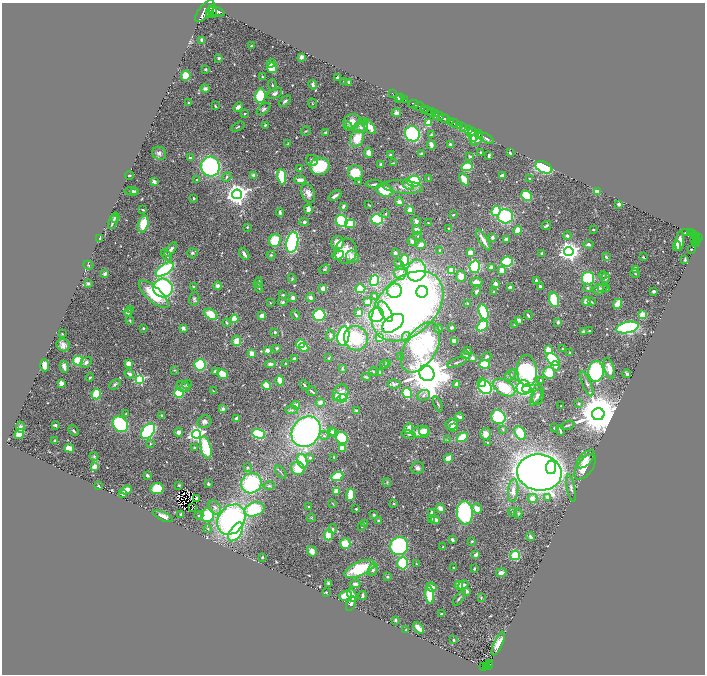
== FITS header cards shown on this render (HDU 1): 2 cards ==
NAXIS1  =                 1405
NAXIS2  =                 1344

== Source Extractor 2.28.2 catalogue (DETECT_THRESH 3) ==
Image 1405 x 1344 px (HDU 1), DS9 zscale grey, zoomed out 1/2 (1 PNG px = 2 x 2 image px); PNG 707 x 676 px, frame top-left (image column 1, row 1343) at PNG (2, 3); each listed source drawn as its Kron ellipse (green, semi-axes under 4 px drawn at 4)
Background 0.777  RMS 0.024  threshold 0.0719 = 3 sigma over >= 5 px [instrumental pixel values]
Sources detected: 635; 19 cannot appear on this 1/2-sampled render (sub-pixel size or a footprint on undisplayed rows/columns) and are neither listed nor drawn; of the other 616, the 500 brightest by FLUX_AUTO listed and drawn (116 fainter detections omitted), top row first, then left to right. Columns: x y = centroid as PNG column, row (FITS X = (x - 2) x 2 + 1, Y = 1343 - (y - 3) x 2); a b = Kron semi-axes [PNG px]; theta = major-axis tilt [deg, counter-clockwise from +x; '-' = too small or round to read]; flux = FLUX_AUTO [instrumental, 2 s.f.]
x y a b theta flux
205 11 13 6 51 5300
213 11 6 2 -72 1400
217 11 8 4 -21 2900
210 12 5 3 - 1500
202 40 3 2 - 11
251 46 2 2 - 5.9
301 57 3 2 - 21
219 58 2 2 - 8.3
271 63 4 3 - 12
272 68 5 5 - 110
205 69 2 2 - 5.8
186 76 5 4 - 59
262 77 4 3 - 4.4
338 78 3 3 - 15
344 81 3 3 - 4.2
349 82 3 2 - 19
272 85 6 3 -70 6.7
313 85 5 3 - 12
205 88 4 4 - 16
275 93 8 4 29 16
392 93 2 1 - 25
260 96 7 5 81 190
400 97 2 1 - 21
398 99 4 2 - 18
405 100 2 1 - 28
285 101 7 3 45 11
188 103 3 2 - 6
312 103 5 2 - 3.7
413 104 5 2 - 1400
215 106 3 2 - 7.3
238 107 5 4 - 26
419 107 5 2 - 1300
264 109 8 4 39 13
425 110 3 2 - 260
428 110 2 1 - 150
431 112 5 2 - 510
396 113 4 4 - 22
245 114 2 2 - 3.3
435 114 3 1 - 380
438 116 6 3 2 650
444 119 6 2 -22 2000
352 121 8 7 - 51
365 121 3 2 - 110
451 122 2 2 - 420
428 123 4 3 - 100
454 123 4 2 - 1100
265 125 3 2 - 7
460 125 3 2 - 350
238 127 7 2 28 5.8
348 127 5 4 - 6
361 127 7 6 - 23
369 127 8 5 -53 78
464 127 2 1 - 110
468 129 3 2 - 75
306 131 5 2 - 4.6
472 131 2 1 - 50
325 133 3 3 - 10
412 134 8 7 - 450
478 134 3 1 - 27
431 135 3 3 - 7.8
473 135 7 5 -73 130
357 138 9 6 66 93
486 138 9 3 -26 16
476 139 7 5 49 42
288 144 4 2 - 4.2
450 144 2 2 - 19
431 145 5 3 - 18
159 153 7 6 - 16
369 153 5 3 - 26
481 153 3 2 - 5.9
510 153 2 2 - 7.6
421 154 4 3 - 10
390 155 3 3 - 8.6
489 155 3 2 - 14
470 156 4 3 - 5
190 158 2 2 - 9.9
312 161 6 5 - 14
393 163 4 3 - 4.2
381 164 3 3 - 11
320 166 10 8 13 230
210 167 10 9 - 760
467 167 6 4 13 160
544 167 9 5 -23 440
300 168 2 2 - 9.2
355 173 8 7 - 130
129 175 4 2 - 3.9
253 175 3 3 - 10
502 176 3 3 - 34
226 177 5 4 - 9.6
282 177 7 4 -81 170
428 179 3 2 - 3.6
464 179 7 4 -60 67
530 179 4 2 - 5.4
196 180 3 2 - 4.8
300 180 6 3 0 29
359 181 2 2 - 8.3
414 181 6 5 - 310
154 182 3 3 - 29
374 184 8 2 2 13
408 185 6 4 -40 19
403 187 20 6 -5 52
385 190 8 6 -18 130
132 191 7 3 -6 19
135 191 3 3 - 8.6
597 192 4 3 - 44
308 193 10 6 -68 33
237 194 5 5 - 3900
335 196 7 3 32 18
526 196 5 5 - 210
194 198 3 2 - 8.7
399 202 4 4 - 21
619 204 3 2 - 18
369 205 3 1 - 3.3
343 206 4 2 - 13
308 209 4 2 - 50
143 210 3 2 - 7.5
410 210 4 4 - 53
496 211 5 4 - 210
280 213 4 3 - 11
386 214 3 3 - 3.9
453 215 3 2 - 4.8
505 216 7 7 - 390
115 218 5 3 - 8.3
377 219 6 5 - 290
342 221 6 5 - 330
416 221 5 4 - 16
113 222 7 2 66 14
304 222 4 4 - 8.4
428 223 3 3 - 3.6
143 224 8 5 74 120
350 224 5 4 - 150
546 226 5 2 - 8.5
247 227 3 3 - 3.9
449 228 3 2 - 4.3
417 230 5 3 - 30
593 230 2 2 - 4.9
518 231 4 3 - 110
685 233 2 2 - 3.6
690 233 2 2 - 79
692 234 2 2 - 150
694 235 2 2 - 150
418 236 4 3 - 5.4
567 236 4 4 - 12
492 237 3 3 - 12
697 238 3 2 - 490
699 238 2 2 - 400
100 239 3 2 - 10
506 239 4 4 - 14
275 240 6 6 - 160
483 240 12 3 -59 35
695 240 2 1 - 60
412 241 4 3 - 14
680 241 10 3 83 75
697 241 3 2 - 170
292 242 10 5 78 790
338 243 7 6 - 60
696 243 2 1 - 39
421 245 5 4 - 35
588 245 5 4 - 14
677 246 5 3 - 32
691 249 2 2 - 3.5
171 250 8 3 51 20
440 250 3 3 - 7
346 251 12 11 - 96
569 251 5 4 - 3200
192 253 5 4 - 11
395 253 3 3 - 12
470 253 4 4 - 40
244 254 7 3 -57 22
542 254 3 2 - 12
166 255 7 3 -50 11
271 255 4 3 - 5.6
338 255 6 4 24 35
352 257 7 6 - 42
606 257 3 3 - 7.8
643 257 3 2 - 3.9
405 260 5 3 - 130
685 260 4 2 - 7.9
507 262 6 5 - 220
88 265 5 2 - 3.9
399 265 6 3 -59 7.8
475 267 6 5 - 320
491 267 3 3 - 43
165 269 10 5 35 510
325 269 6 4 20 6.8
635 269 3 3 - 26
502 270 3 3 - 58
416 271 11 9 82 520
451 271 4 4 - 83
400 273 7 6 - 27
635 273 5 3 - 4.9
105 274 3 2 - 14
603 275 4 3 - 4.5
461 276 6 5 - 47
588 278 6 6 - 240
605 278 5 4 - 12
292 279 4 3 - 5
374 280 5 4 - 320
536 280 4 3 - 9.9
476 282 6 3 -4 33
88 283 3 3 - 8.5
259 283 5 4 - 10
496 284 4 3 - 23
193 286 4 3 - 4.5
218 286 4 4 - 16
540 286 3 3 - 12
259 287 5 3 - 5.2
163 288 10 9 - 660
323 288 4 3 - 44
510 288 4 3 - 19
588 288 4 4 - 8.1
603 288 5 4 - 6.3
606 288 3 3 - 7.7
360 289 5 4 - 180
599 289 5 5 - 23
394 291 7 7 - 130
477 291 5 3 - 10
654 291 3 2 - 9.3
422 292 6 5 - 180
493 292 3 3 - 3.6
154 294 19 7 -41 190
283 295 4 3 - 6.5
375 296 3 2 - 4
293 298 4 3 - 22
310 298 4 4 - 20
194 299 7 5 77 12
554 300 7 5 -73 170
586 301 4 3 - 49
283 302 5 3 - 8.6
368 302 3 3 - 44
591 302 4 3 - 5.2
270 303 3 2 - 3.8
467 303 3 3 - 4.9
618 304 5 3 - 81
408 306 41 28 43 3300
130 310 3 2 - 14
128 312 4 4 - 9.6
385 312 11 5 -59 130
484 312 8 4 -72 350
359 313 4 3 - 21
211 314 7 4 -36 93
296 315 5 3 - 10
319 315 6 5 - 350
377 315 7 7 - 430
528 315 4 2 - 9.5
642 315 4 4 - 72
262 316 4 3 - 24
234 319 4 3 - 84
519 320 4 3 - 17
130 321 4 3 - 6
558 322 4 3 - 12
226 323 4 3 - 5.5
393 323 12 7 36 500
515 325 4 3 - 11
482 326 6 4 39 190
452 327 3 2 - 8.4
143 328 2 2 - 8.6
183 328 3 3 - 17
627 328 11 5 11 620
438 329 4 4 - 6.6
590 331 3 2 - 8.7
275 332 3 3 - 7.2
583 332 4 4 - 6.5
62 334 2 2 - 4.4
330 335 6 4 87 16
343 336 10 6 79 700
406 337 5 4 - 9.4
356 338 12 11 - 260
380 338 4 3 - 47
237 341 5 4 - 55
454 341 4 3 - 52
300 344 4 4 - 130
63 345 7 6 - 25
421 347 27 16 59 680
277 348 4 3 - 6.5
304 348 5 4 - 72
563 349 2 2 - 4.6
267 350 3 3 - 32
548 350 4 3 - 100
468 351 4 3 - 11
569 352 3 3 - 4.1
252 354 4 3 - 68
466 355 4 4 - 21
487 356 5 3 - 8.6
401 357 2 2 - 4.1
294 358 4 3 - 7.4
329 358 4 3 - 4.7
472 358 3 3 - 18
553 359 8 5 -45 310
78 361 5 5 - 170
86 362 6 4 46 19
457 362 10 3 19 8.6
129 363 3 3 - 47
388 363 3 3 - 16
270 364 5 4 - 19
286 364 3 3 - 6.1
384 364 5 3 - 3.8
485 364 5 4 - 120
45 365 6 4 -85 53
200 365 6 5 - 240
555 366 5 4 - 14
64 367 6 3 -75 26
609 368 11 5 -74 43
342 369 4 3 - 6.2
174 370 4 3 - 3.8
527 371 16 10 -85 780
596 371 10 7 85 600
215 372 3 2 - 21
374 372 5 2 - 5.6
379 373 3 3 - 19
427 373 8 7 - 24000
549 373 6 6 - 110
129 374 5 3 - 12
223 374 6 4 -27 74
627 374 4 2 - 8.6
510 375 6 4 52 11
514 375 6 3 -61 8.8
90 377 4 3 - 5
366 377 4 3 - 6.2
140 379 4 3 - 470
280 380 5 3 - 61
541 380 2 2 - 7.1
482 382 4 3 - 42
61 383 4 3 - 21
115 384 6 3 40 8.6
187 384 4 3 - 7.4
394 384 6 4 -8 10
587 384 13 3 -68 16
305 385 6 2 -43 10
457 385 4 3 - 29
183 386 7 5 -24 18
266 386 4 4 - 95
485 387 7 6 - 480
504 387 12 7 -31 210
524 388 7 7 - 460
527 389 5 3 - 130
213 391 3 2 - 3.4
312 391 5 2 - 10
179 393 5 4 - 170
341 393 8 7 - 37
407 393 5 4 - 190
96 394 5 4 - 130
424 395 6 5 - 16
538 395 10 6 84 19
337 396 3 3 - 87
536 397 9 4 60 15
342 398 5 4 - 180
320 402 4 3 - 24
438 404 8 3 -65 6.4
579 404 4 3 - 5.5
296 405 4 3 - 24
561 406 2 2 - 4.6
223 409 2 2 - 53
292 410 6 3 -3 8.4
356 410 3 3 - 6.5
126 414 3 3 - 4.3
598 414 6 6 - 29000
162 416 4 3 - 10
460 417 4 2 - 17
498 417 7 6 - 330
237 419 3 3 - 30
204 422 7 6 - 20
120 424 8 6 -43 510
452 424 6 5 - 28
55 425 2 2 - 22
568 425 7 2 18 5.6
20 427 5 4 - 16
454 428 3 3 - 40
554 428 3 3 - 3.7
409 429 5 3 - 72
503 429 4 3 - 4.5
74 431 6 3 -47 9.7
148 431 9 5 51 530
424 431 5 4 - 43
560 431 5 2 - 8
179 432 4 4 - 23
306 432 16 13 53 1500
332 432 4 4 - 9.5
421 432 9 6 1 100
333 433 3 3 - 6.9
520 433 7 5 -56 160
19 434 5 4 - 96
197 434 4 4 - 1600
258 434 6 4 -18 280
409 434 7 4 -15 11
486 434 6 5 - 36
324 436 5 4 - 7.2
462 437 6 4 29 89
342 438 6 5 - 240
447 440 3 2 - 3.4
55 441 2 2 - 3.8
488 443 3 2 - 6.6
150 444 4 3 - 4.6
206 447 12 5 -75 220
69 448 5 3 - 80
194 448 4 3 - 6
342 448 4 3 - 78
94 456 4 4 - 6
334 457 3 3 - 3.5
310 458 2 2 - 15
448 458 5 3 - 67
586 459 11 6 45 35
302 461 8 4 -73 140
95 466 3 3 - 66
551 467 7 5 83 250
585 467 15 7 54 82
247 468 4 3 - 4.8
298 468 7 6 - 89
417 468 6 6 - 18
281 472 7 2 -53 5
539 472 22 18 -9 6400
147 475 3 3 - 12
337 476 6 3 23 260
251 483 10 10 - 460
387 483 4 3 - 4.5
208 484 3 2 - 12
179 485 2 2 - 4.3
98 486 2 2 - 9.4
269 486 5 4 - 7.4
157 488 7 5 7 130
571 488 14 4 -78 19
126 490 5 3 - 58
336 491 4 4 - 51
513 491 11 5 85 39
123 494 3 3 - 16
350 495 6 3 88 130
547 497 3 2 - 24
197 498 3 3 - 10
533 498 5 4 - 39
394 503 2 2 - 3.4
333 504 4 2 - 3.7
192 507 2 1 - 3.9
215 507 8 5 -57 18
309 507 2 2 - 18
440 508 5 4 - 34
477 508 5 4 - 44
254 509 10 6 18 320
356 509 2 2 - 7.3
513 512 4 3 - 4.7
432 513 4 3 - 22
465 513 11 8 -84 620
518 513 5 4 - 8
181 514 3 3 - 5.9
199 515 4 2 - 4.8
207 515 7 6 - 220
374 515 3 3 - 7.7
163 516 10 4 -23 34
311 518 4 3 - 4.2
231 519 16 12 54 1100
431 519 3 3 - 6.6
435 520 5 3 - 37
378 521 3 2 - 11
365 524 3 2 - 9.3
362 526 3 3 - 6.8
208 529 4 3 - 5.4
333 529 4 3 - 9.7
236 532 10 5 57 460
328 535 6 4 88 130
530 537 4 3 - 14
452 540 3 2 - 15
472 541 3 3 - 5.9
345 544 5 5 - 150
399 546 9 8 - 540
443 547 3 2 - 5.1
312 551 5 4 - 35
476 554 4 3 - 26
515 555 5 4 - 150
262 557 2 2 - 5.1
403 563 6 5 - 220
416 564 4 3 - 3.8
454 568 3 2 - 8.8
360 569 16 7 23 260
475 569 3 2 - 5.8
373 570 6 4 68 16
501 573 5 3 - 27
387 577 4 4 - 7.1
329 584 4 3 - 11
355 584 5 4 - 15
459 585 4 4 - 66
463 585 5 4 - 15
432 587 5 3 - 49
467 591 4 3 - 12
326 592 3 2 - 4.4
352 595 7 4 -70 56
430 595 9 3 -84 240
345 596 6 4 17 60
363 596 4 3 - 10
459 598 8 3 55 9.8
481 598 3 3 - 4.2
351 604 7 4 66 14
441 614 2 2 - 6.8
395 620 3 3 - 6
418 628 6 3 -47 34
406 630 2 2 - 3.5
454 640 3 2 - 6.6
498 644 12 4 65 48
490 664 2 1 - 22
486 666 2 1 - 62
488 666 3 2 - 120
484 667 3 2 - 120
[116 fainter detections neither listed nor drawn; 19 sub-pixel or undisplayed-footprint detections neither listed nor drawn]